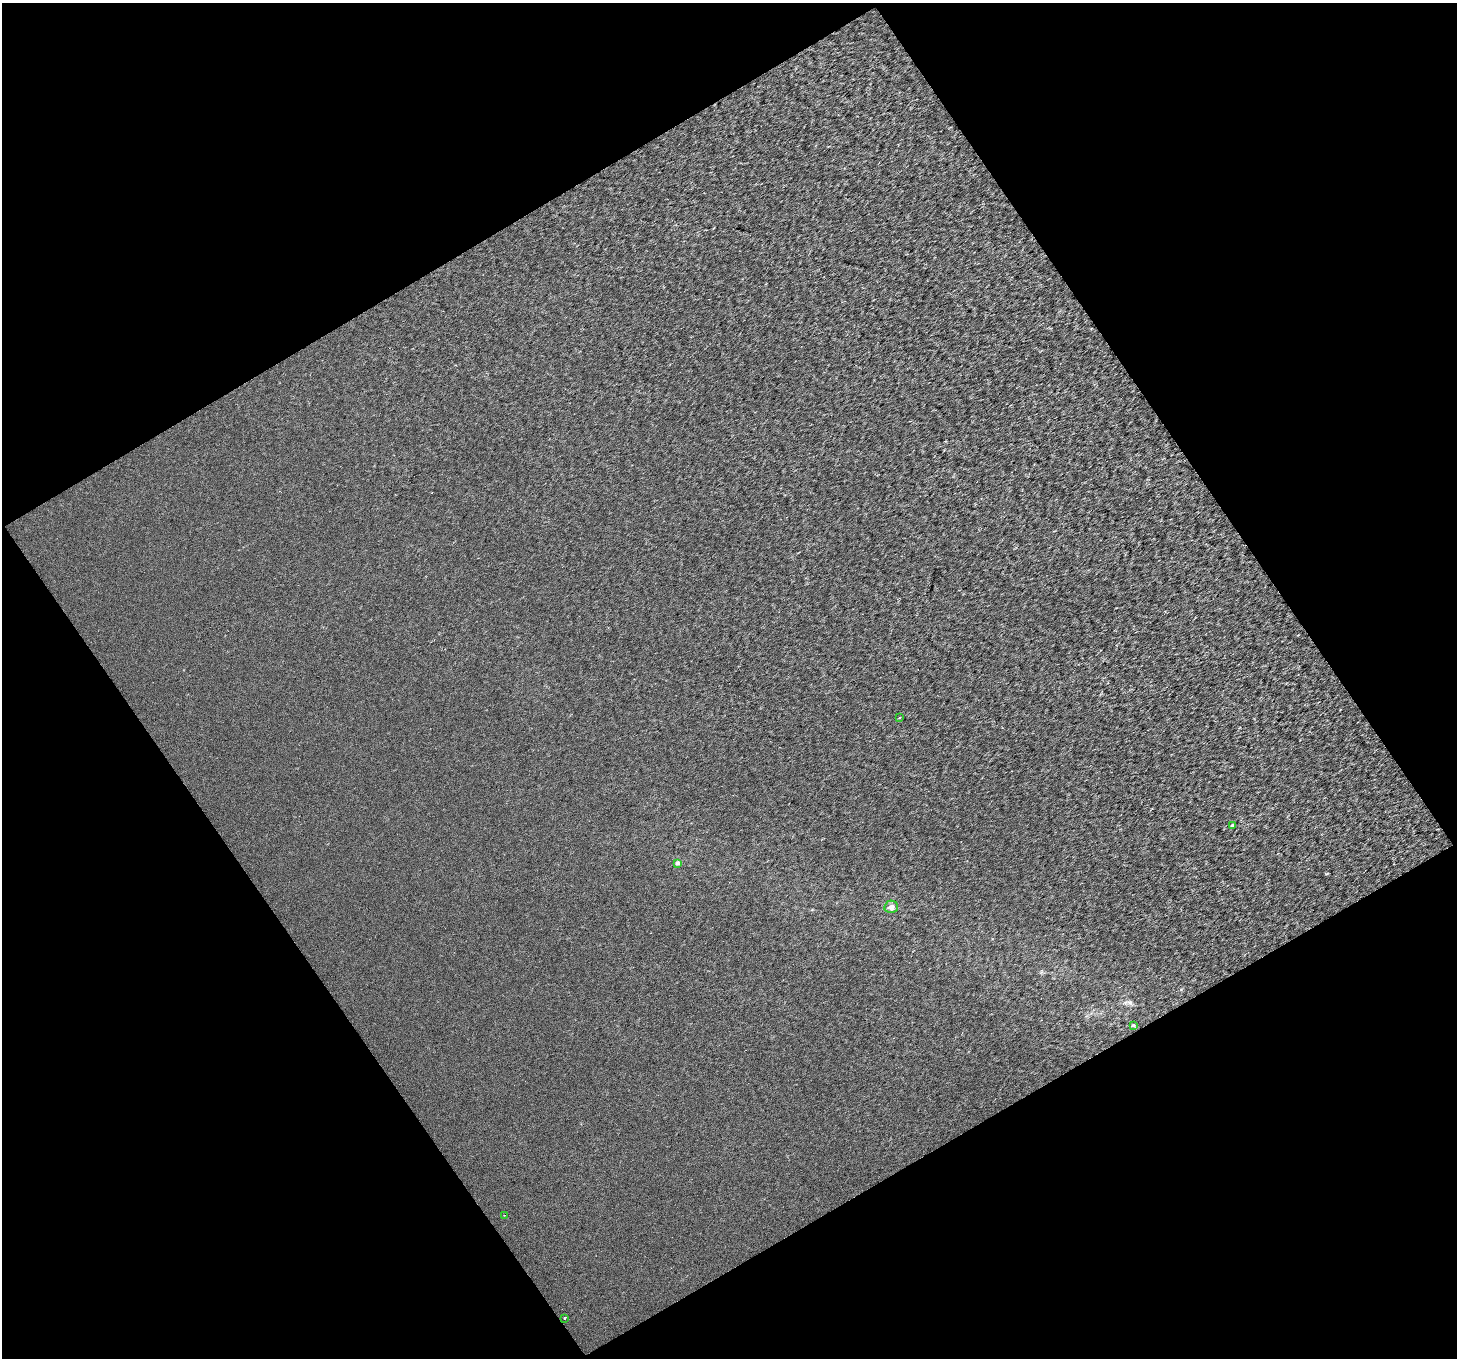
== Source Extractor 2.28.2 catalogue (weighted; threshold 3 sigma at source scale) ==
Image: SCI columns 1-2909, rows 89-2799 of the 2912 x 2870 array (HDU 1 of 3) = the unmasked area's bounding box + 8 px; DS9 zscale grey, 2 x 2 block average (1 PNG px = mean of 2 x 2 image px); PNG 1459 x 1360 px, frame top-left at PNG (2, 3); each listed source drawn as its Kron ellipse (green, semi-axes under 4 px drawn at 4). Shown black and unused: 48% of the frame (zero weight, under 3 of 4 exposures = <1% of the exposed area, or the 3 px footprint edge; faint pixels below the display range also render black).
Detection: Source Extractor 2.28.2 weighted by HDU 2 'WHT'. Background 9.86e-04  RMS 0.0049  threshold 0.0219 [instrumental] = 3 sigma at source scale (4.5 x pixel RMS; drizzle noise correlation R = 1.50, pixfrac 1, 0.0396/0.0396 arcsec/px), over >= 5 px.
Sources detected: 8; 1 cosmic-ray / hot-pixel residue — neither listed nor drawn; the other 7 listed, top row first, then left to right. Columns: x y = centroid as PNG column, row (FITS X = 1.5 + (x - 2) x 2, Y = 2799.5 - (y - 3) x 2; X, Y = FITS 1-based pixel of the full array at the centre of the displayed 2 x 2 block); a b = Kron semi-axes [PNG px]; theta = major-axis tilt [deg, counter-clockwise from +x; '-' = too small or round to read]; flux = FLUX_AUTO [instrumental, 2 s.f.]
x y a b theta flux
900 717 3 2 - 0.54
1233 826 3 2 - 8.8
678 863 3 2 - 5.8
891 907 7 6 - 5.1
1133 1025 4 3 - 1.4
504 1215 2 2 - 0.53
564 1318 2 2 - 4.4